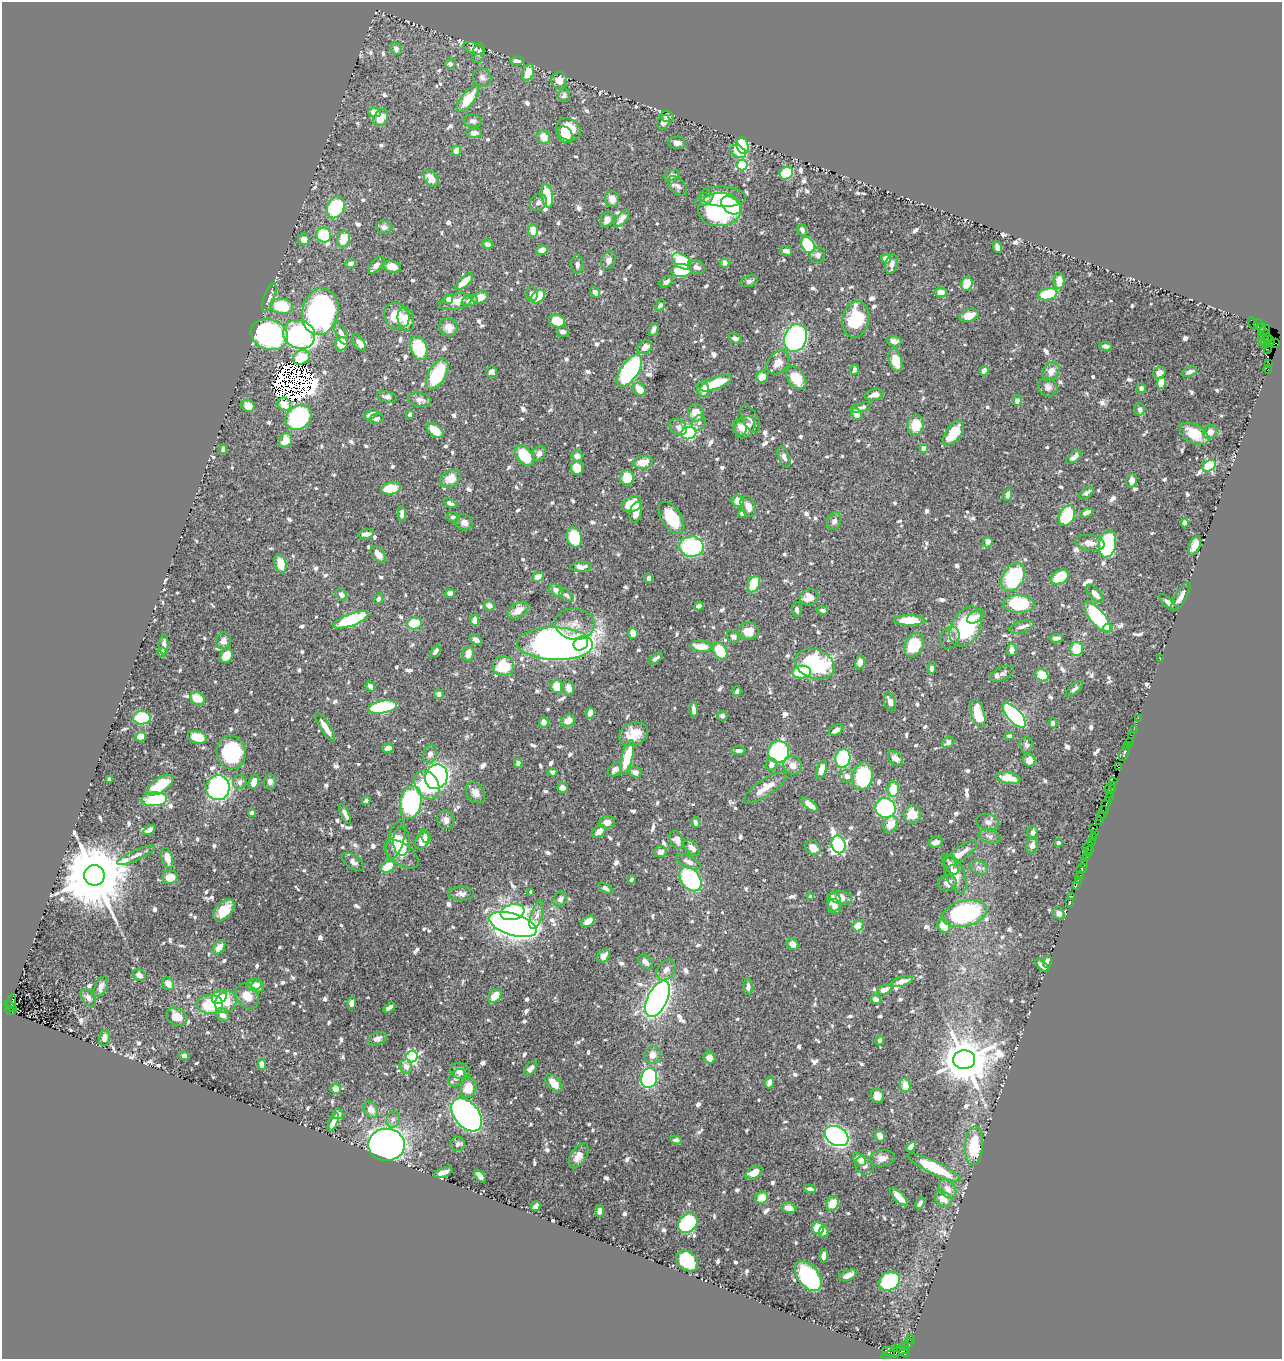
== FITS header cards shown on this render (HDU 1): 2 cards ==
NAXIS1  =                 1280
NAXIS2  =                 1357

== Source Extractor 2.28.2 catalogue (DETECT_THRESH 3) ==
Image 1280 x 1357 px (HDU 1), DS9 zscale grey, 1 PNG px = 1 image px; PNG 1284 x 1361 px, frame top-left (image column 1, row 1357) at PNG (2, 2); each listed source drawn as its Kron ellipse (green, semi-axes under 4 px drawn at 4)
Background 0.484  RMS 0.0071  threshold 0.0214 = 3 sigma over >= 5 px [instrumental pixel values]
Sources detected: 987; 15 with non-positive FLUX_AUTO (blend fragments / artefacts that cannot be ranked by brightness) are neither listed nor drawn; of the other 972, the 500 brightest by FLUX_AUTO listed and drawn (472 fainter detections omitted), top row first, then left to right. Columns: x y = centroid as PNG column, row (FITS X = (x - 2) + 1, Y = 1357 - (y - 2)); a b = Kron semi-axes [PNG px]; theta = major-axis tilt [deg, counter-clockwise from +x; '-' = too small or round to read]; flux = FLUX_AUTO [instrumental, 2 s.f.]
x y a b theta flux
473 48 10 5 -19 2.8
396 49 6 5 - 2.3
479 53 10 6 76 2
517 61 6 4 6 3.5
450 64 5 5 - 2.3
528 72 9 5 69 7.8
482 78 10 8 -58 2.3
559 80 8 8 - 4.6
564 95 7 5 -85 2.1
468 99 16 6 52 15
374 112 6 5 - 5.2
667 116 6 5 - 2.1
381 118 9 7 55 8.1
473 121 9 6 -5 1.8
664 122 8 5 64 3.5
568 129 13 10 -30 13
474 133 7 5 2 2.5
565 135 9 7 -53 6.3
544 137 7 6 - 6.2
677 143 9 6 -8 2.7
743 146 9 5 -75 30
456 151 5 5 - 4.4
738 151 8 6 -30 11
742 165 5 5 - 42
786 173 7 6 - 31
672 176 8 5 19 1.8
431 178 9 6 -52 6.3
678 186 12 7 -48 1.9
547 196 12 5 -81 13
723 197 23 10 -3 12
612 199 8 7 - 3.8
704 199 9 5 26 2
538 202 9 7 46 2
731 205 11 7 -37 27
336 207 11 8 66 46
720 210 22 16 2 53
622 218 11 4 51 2.8
607 219 7 6 - 2.9
384 227 8 6 -8 2.1
802 230 6 4 -70 2.1
533 231 6 5 - 5.5
324 235 7 7 - 24
304 239 6 5 - 4.1
343 239 8 6 73 9.9
487 244 5 4 - 2.1
808 245 8 6 -63 27
998 247 6 4 -65 2.7
542 250 6 4 8 4.3
786 251 6 4 -15 2.4
818 255 8 7 - 2.1
886 259 5 4 - 4.5
608 260 9 7 68 2.7
682 261 11 6 -39 19
725 263 5 4 - 2.5
350 264 5 4 - 2.9
577 264 9 6 -87 1.7
891 264 10 6 73 2.3
376 265 10 5 46 2.2
392 267 9 6 -14 5.9
697 267 9 6 -21 2.1
681 270 10 6 4 22
749 281 9 5 19 1.7
1059 281 8 5 90 6
464 282 11 5 41 7.4
666 282 7 5 30 2.3
967 284 7 5 74 9.2
595 292 6 4 -55 2.5
940 292 6 5 - 5.4
532 294 7 6 - 2.2
1048 294 10 6 14 18
269 297 15 5 71 2
480 297 8 6 22 5.6
538 297 8 5 45 17
448 299 5 4 - 2.2
470 301 8 5 13 2.9
456 302 16 8 13 6
660 305 6 4 50 1.7
281 306 12 7 -9 22
320 312 24 18 77 160
969 315 10 6 18 6.4
397 316 14 12 -53 11
406 319 13 8 -79 5.8
856 319 18 13 80 25
557 321 8 6 -17 13
1253 323 6 2 -66 21
1258 324 5 3 - 25
448 327 9 9 - 4.1
1261 327 5 2 - 23
654 330 7 4 66 1.8
1264 330 6 3 44 4.3
562 332 6 5 - 2.1
1267 333 4 2 - 18
299 334 16 14 -23 90
341 334 12 5 -65 3.3
269 335 19 15 -18 100
1262 336 2 2 - 9.8
735 338 7 4 -26 2.6
796 338 14 11 70 110
1267 338 4 2 - 15
894 341 8 5 -14 3.1
1263 341 4 2 - 29
359 342 10 5 -55 3
1269 342 5 4 - 120
1275 343 5 3 - 32
341 344 7 6 - 12
1264 345 2 2 - 160
1106 346 6 4 -7 1.9
645 347 8 6 40 3.6
419 348 12 8 -70 29
1267 349 4 2 - 19
301 357 9 7 24 4.3
895 361 12 6 -72 6.9
778 363 13 9 46 4.7
1269 364 4 2 - 32
1268 369 4 2 - 17
854 370 5 3 - 1.8
630 371 19 8 56 80
984 371 5 4 - 4.5
1051 371 10 8 61 4.2
492 372 5 5 - 2.3
1190 372 8 4 23 1.8
1159 373 6 6 - 3.9
437 374 17 8 61 29
762 377 6 5 - 5.8
796 378 13 8 -55 14
716 383 17 6 21 19
1161 383 6 4 82 7.9
1048 387 10 9 - 2.4
1141 388 5 4 - 2.1
639 389 7 5 -47 7.5
703 389 8 5 -87 6.1
874 395 9 5 13 2.7
387 397 10 5 -12 2
420 400 11 7 -11 3
1017 401 5 4 - 2.7
284 404 7 6 - 5.3
248 406 7 5 -33 4.3
861 408 11 4 16 1.8
1140 409 6 5 - 1.8
696 413 8 8 - 7.2
410 414 4 4 - 1.7
857 414 6 5 - 7.2
370 415 7 4 32 3.9
298 418 14 11 37 90
376 419 7 5 13 1.8
750 419 15 7 -62 3.1
699 423 8 6 55 1.8
916 425 10 8 80 10
678 427 9 7 -38 2.7
740 427 8 6 -72 2.9
745 427 12 9 56 6.4
435 430 10 6 -38 8.7
1210 432 7 6 - 4.1
689 433 8 6 15 67
953 433 14 7 54 16
1194 434 16 9 -31 13
285 441 7 6 - 6.1
923 448 4 4 - 3.2
223 449 5 4 - 2.6
539 453 8 6 60 2
525 456 12 7 -53 20
577 456 5 5 - 4
784 457 11 5 -67 2.2
1074 457 9 5 36 2.8
643 462 10 6 11 7.5
1209 466 7 5 34 52
577 468 7 6 - 8.5
627 478 7 7 - 11
450 479 11 8 34 9
1132 481 7 5 73 3.1
391 488 10 6 13 15
1087 493 8 4 33 1.9
1008 495 6 4 70 3.8
738 501 6 5 - 6.3
450 503 6 4 -27 2
632 504 10 7 22 13
748 506 11 7 -68 4.7
636 512 11 6 77 4.4
742 513 4 4 - 1.8
1087 513 6 4 26 4.4
402 514 8 4 -88 2.9
1067 515 11 7 65 25
453 517 6 5 - 1.7
672 518 18 9 -57 23
834 521 9 7 68 2.1
464 522 9 8 - 3
1185 523 4 4 - 2.4
366 534 8 4 8 3.2
574 537 10 7 -76 26
988 542 5 4 - 4.3
1090 543 15 8 -10 3.7
1107 544 13 8 79 48
1195 546 10 5 67 7.4
691 547 12 10 -7 47
378 554 9 5 -51 4.2
281 564 9 6 -74 9
581 567 11 5 3 2.9
538 577 5 4 - 8.3
1013 577 15 10 61 51
1060 577 9 6 32 18
649 578 5 4 - 2.4
754 584 8 5 65 22
556 591 8 5 -38 3.7
450 593 5 4 - 3.6
341 594 6 5 - 2.2
1095 594 11 5 -46 4.2
567 595 8 5 -38 1.7
809 597 9 8 - 6.4
1181 597 16 5 60 3.8
378 599 5 4 - 1.7
1168 602 11 4 -44 1.9
1019 604 15 8 -3 31
489 605 5 5 - 2.7
699 606 5 4 - 1.9
518 610 11 7 33 5.9
797 610 7 4 -85 1.7
823 610 5 3 - 1.8
976 617 9 5 33 2.7
1097 617 19 7 -51 61
351 620 18 6 20 46
475 620 6 4 -84 3.9
910 620 15 5 -1 19
414 623 7 6 - 15
575 624 20 15 -7 7.6
966 627 21 14 62 41
1021 627 12 5 15 2.4
1108 628 4 4 - 13
749 631 10 8 -1 6.8
633 633 6 4 -73 5.4
733 636 7 5 -36 2
950 638 11 9 60 2.3
1056 638 7 4 2 3.2
476 640 6 4 -38 2.4
223 641 9 7 66 3.7
555 644 38 16 -2 300
581 644 8 6 40 57
164 645 10 4 88 2.5
914 645 13 9 59 21
701 646 11 5 -6 8.2
1077 649 7 6 - 11
1012 650 6 4 88 2.8
436 651 6 3 53 1.9
720 651 9 6 -58 17
162 652 5 4 - 3.1
468 654 7 6 - 4.1
226 656 7 6 - 7.4
655 658 8 4 36 1.9
1160 658 3 2 - 17
860 662 7 4 79 2.8
815 664 20 14 -20 56
504 666 10 10 - 17
932 668 6 4 84 2.4
802 672 9 6 6 23
1002 674 12 6 26 2
1042 675 7 6 - 11
370 686 5 4 - 2.4
556 686 7 5 -84 9.3
568 688 7 5 -76 4
1074 689 10 4 40 1.9
737 691 5 4 - 1.8
439 694 5 4 - 1.9
197 698 7 6 - 10
890 702 10 5 -73 3.4
382 707 15 6 10 49
694 709 7 4 -87 2.5
590 713 5 4 - 4.9
978 714 14 6 -73 16
1014 715 15 6 -47 97
722 716 5 5 - 1.8
142 718 9 6 4 39
1138 718 2 2 - 11
568 721 8 5 28 5.3
544 722 5 5 - 3.2
1053 723 5 4 - 2
325 727 17 4 -58 5.4
1134 729 2 2 - 8
836 730 8 5 30 3.2
633 734 15 11 20 10
1131 735 2 2 - 11
1009 736 4 4 - 2
141 737 5 4 - 9.7
197 737 10 6 -15 13
948 742 6 5 - 2.2
1129 742 2 2 - 19
1027 745 7 7 - 1.7
1127 745 2 2 - 15
388 748 6 4 16 3.9
738 751 7 4 -1 1.8
231 752 17 14 -80 60
778 752 11 10 - 81
1125 752 9 3 66 44
430 754 9 7 71 2.4
627 758 18 5 75 16
843 758 9 7 79 42
896 758 9 6 -43 3.2
1029 760 6 6 - 4.8
518 763 4 4 - 2.8
771 765 6 5 - 3
793 765 10 9 - 4.5
1118 767 4 3 - 26
615 769 8 6 41 2.3
821 770 10 5 72 6.1
552 772 5 4 - 2.2
635 772 6 5 - 1.9
847 776 7 6 - 3.6
863 776 14 10 78 37
436 777 12 11 - 160
1008 778 12 5 -11 11
109 779 4 4 - 2.1
270 781 7 6 - 2.3
1113 781 4 3 - 35
240 782 7 6 - 2.7
254 782 7 5 72 4.8
160 785 16 7 32 20
427 785 15 11 -60 18
1113 786 4 2 - 27
218 788 12 12 - 99
562 788 5 5 - 2.6
765 788 25 8 34 7.1
893 789 7 6 - 14
1110 789 6 3 -2 52
475 793 11 8 -51 3.4
1110 794 3 2 - 28
1109 797 2 2 - 18
154 799 13 7 4 29
366 801 4 4 - 1.8
411 802 16 10 78 85
810 805 10 4 -39 5.8
1106 805 8 3 73 100
885 808 10 9 - 76
1103 812 6 3 77 27
252 813 4 4 - 2.9
345 814 10 4 -65 2.1
912 815 9 8 - 8.6
1101 816 4 2 - 45
446 820 9 8 - 2.7
1100 820 4 3 - 36
607 822 8 6 11 3.8
988 822 11 8 -12 2.8
695 823 5 4 - 2.3
891 824 8 7 - 7.4
1094 828 2 2 - 17
149 830 6 4 34 2.1
599 831 7 5 40 4.1
1033 833 7 5 87 2.2
1094 834 4 2 - 15
425 836 7 5 -69 2.6
990 836 11 6 -16 2.2
1094 838 3 3 - 38
396 839 20 8 73 7.4
677 840 9 6 -62 4
402 841 14 8 -89 13
422 841 9 6 59 6.8
936 842 7 5 14 2.5
1092 842 4 2 - 19
1058 843 4 3 - 2.8
839 844 9 6 -76 140
1032 845 8 6 74 3.2
1088 846 6 2 41 39
692 848 10 5 -40 3.7
813 848 8 6 -34 5
1089 850 3 2 - 19
660 852 6 5 - 2.6
401 854 20 10 -36 5.9
961 854 20 6 36 6
1088 854 3 2 - 31
136 855 20 5 24 2.6
1086 857 3 3 - 25
167 858 10 5 -76 5.5
1084 861 3 2 - 32
353 862 12 6 -34 2.9
688 862 13 6 -24 3.4
950 864 12 6 -56 1.9
1084 865 3 2 - 20
388 867 7 5 31 11
979 868 9 6 -28 1.9
1081 869 6 2 43 9.4
955 874 20 9 -68 7.4
94 875 10 10 - 6600
1080 875 4 3 - 53
170 877 8 7 - 8.1
690 879 13 9 -54 50
631 880 4 3 - 2
1078 880 2 2 - 5.9
947 883 9 8 - 3.1
1076 885 2 2 - 12
606 888 8 4 -35 1.8
531 892 4 4 - 1.7
461 894 13 7 1 2.5
1072 896 2 2 - 5
811 897 4 4 - 3.7
841 898 11 6 -11 5.5
560 899 8 6 57 2.5
834 902 9 7 -86 5.9
1070 903 2 2 - 3.3
834 907 8 6 -65 3.2
224 910 13 8 47 10
512 912 12 7 12 54
1059 913 6 5 - 3.2
964 914 22 12 13 69
537 915 15 6 72 2.7
588 921 7 5 32 7.8
513 924 25 10 -17 750
858 926 6 5 - 7
944 926 7 6 - 9.5
792 944 6 5 - 4.5
219 947 7 5 58 4.8
603 956 8 5 43 4
646 962 8 5 -50 2.9
1047 962 6 4 74 3.1
1042 966 8 4 -44 2.9
666 970 11 8 53 3.5
139 975 6 5 - 3.1
902 981 11 5 16 4.2
168 984 7 5 -52 4.6
254 984 8 6 13 4.8
258 986 6 6 - 3.8
101 987 11 6 63 3.3
748 987 8 4 -90 1.9
884 990 7 4 23 3.6
247 996 14 10 -55 7.2
495 996 8 5 50 8.2
219 997 8 6 37 16
88 998 10 6 -52 2.5
657 999 19 9 64 340
876 999 5 4 - 3.1
11 1002 8 3 76 320
226 1002 11 10 - 8.2
351 1003 6 4 85 3.4
210 1004 13 9 -1 24
10 1007 7 3 -36 320
389 1008 6 4 32 3
10 1010 5 3 - 140
222 1015 7 5 -49 3.6
177 1017 11 8 -29 5.5
104 1038 8 5 77 3.5
377 1039 10 6 21 2.6
880 1040 5 4 - 1.9
653 1055 9 8 - 4.3
184 1056 5 4 - 3.4
412 1057 6 5 - 94
709 1058 6 5 - 3.9
964 1060 11 9 5 2400
262 1065 5 4 - 5.4
406 1066 7 6 - 3.5
531 1068 8 5 50 2.4
460 1071 10 8 -18 4.6
457 1078 10 7 48 2.7
649 1078 10 8 76 65
769 1082 6 4 70 2.3
554 1083 11 6 -48 6.6
905 1085 7 5 -77 6.8
468 1088 10 8 72 11
336 1089 5 5 - 7.1
877 1096 7 6 - 3.8
371 1110 8 6 -56 5.1
338 1114 5 5 - 2.3
467 1115 19 12 -51 200
393 1119 8 6 75 1.8
333 1122 10 4 66 4.1
836 1136 13 9 -31 260
880 1136 6 4 -60 3.9
676 1140 6 4 -10 1.8
458 1144 7 6 - 1.9
386 1145 18 16 0 250
974 1145 19 9 86 21
911 1147 6 4 51 5.7
579 1156 14 7 57 4.8
882 1158 13 8 7 3.5
859 1159 7 5 -43 5.4
864 1165 10 8 -51 2.4
934 1168 29 6 -26 30
443 1172 10 4 20 4.6
754 1173 9 5 30 6.2
480 1176 7 4 -49 3.6
810 1189 6 4 -8 2.3
948 1189 11 7 -55 4.3
899 1197 12 5 -46 4.6
762 1198 6 5 - 7.2
943 1199 9 7 -30 5.4
920 1203 6 4 64 1.9
833 1204 7 6 - 8.5
536 1206 5 4 - 5.5
789 1208 8 5 -11 3.7
600 1211 5 4 - 3.3
688 1223 11 8 46 58
818 1228 6 6 - 13
824 1232 6 5 - 1.8
824 1256 6 4 85 3.1
687 1261 12 9 -41 34
848 1275 10 5 23 3.6
808 1276 17 10 -52 59
889 1281 11 8 32 67
911 1339 5 3 - 78
908 1344 5 3 - 22
904 1346 3 2 - 12
897 1348 2 2 - 17
888 1351 6 3 -23 22
903 1352 7 4 -41 90
895 1353 15 3 17 100
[472 fainter detections neither listed nor drawn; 15 non-positive-flux detections neither listed nor drawn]